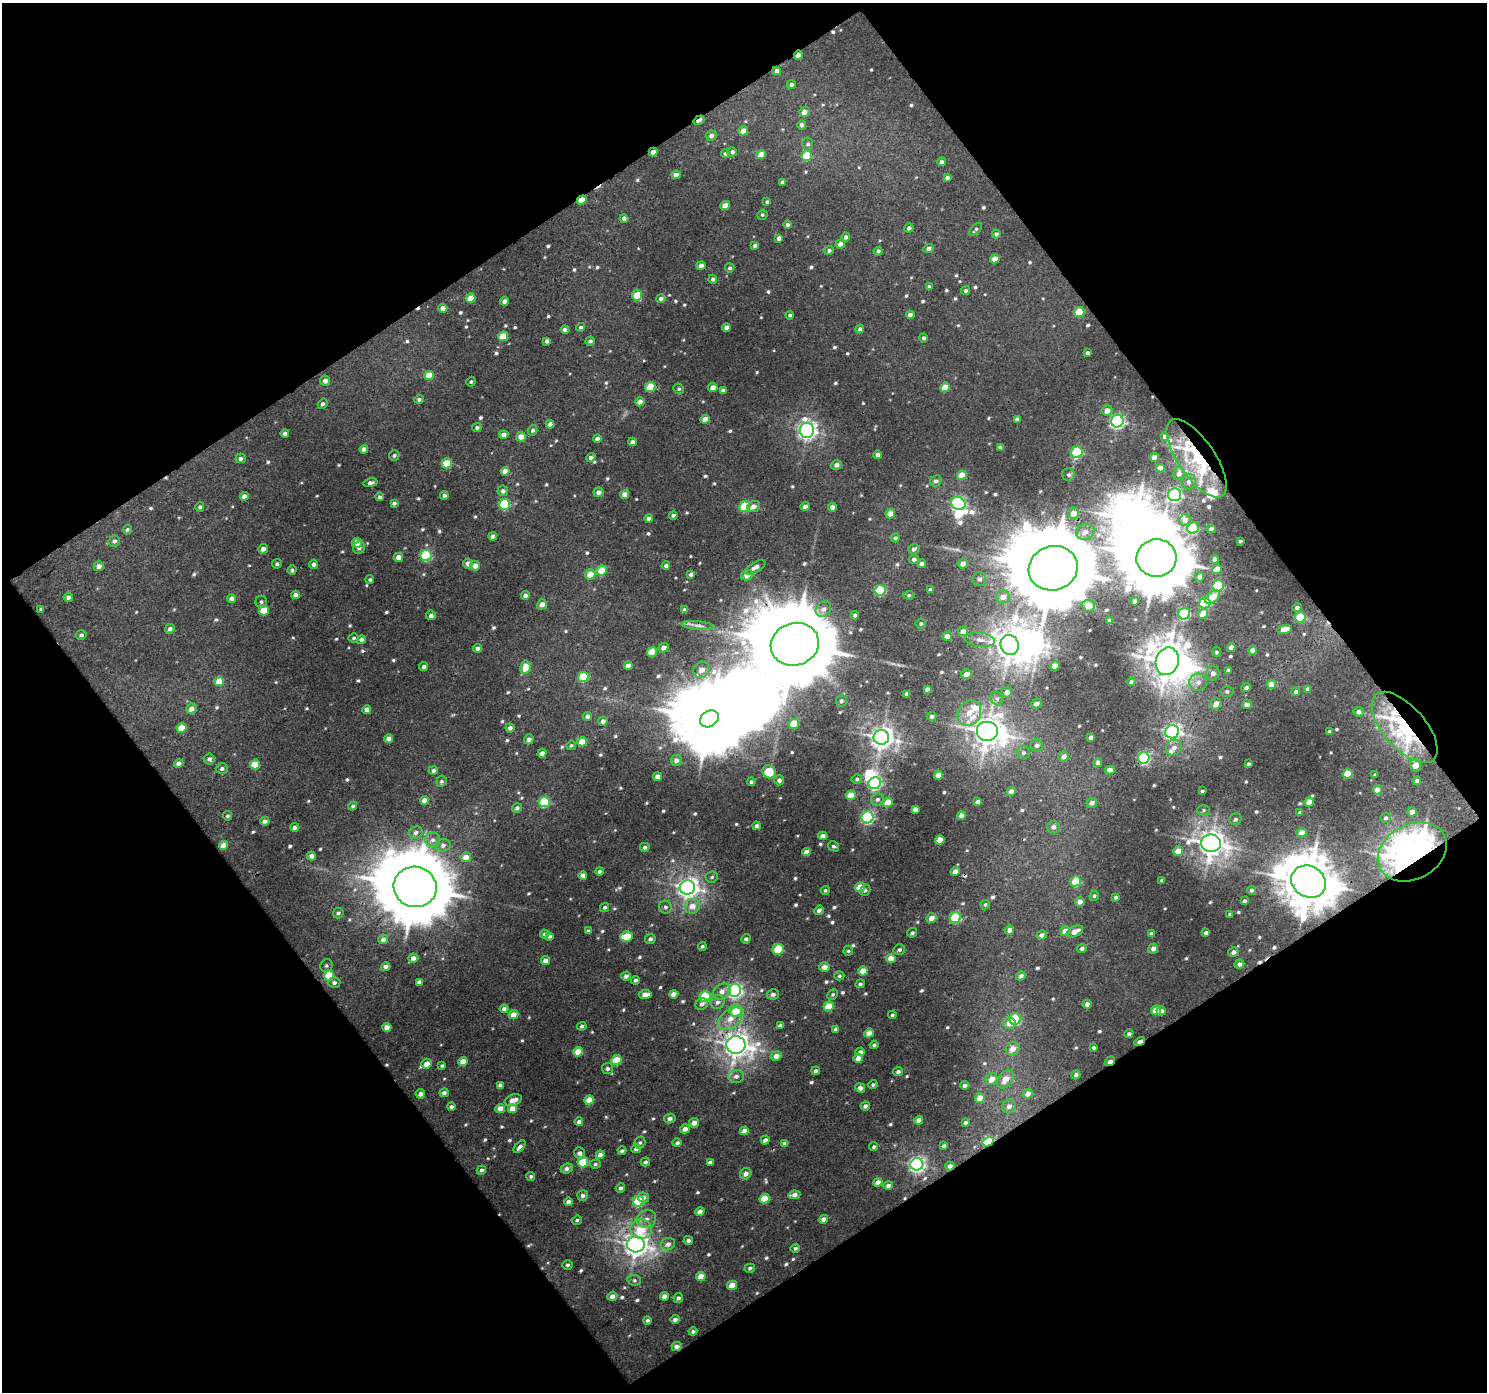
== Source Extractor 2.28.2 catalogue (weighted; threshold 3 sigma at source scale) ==
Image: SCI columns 1-1485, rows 43-1432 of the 1485 x 1470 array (HDU 1 of 3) = the unmasked area's bounding box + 8 px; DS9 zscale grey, full resolution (1 PNG px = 1 image px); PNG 1489 x 1394 px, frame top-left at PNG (2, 3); each listed source drawn as its Kron ellipse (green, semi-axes under 4 px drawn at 4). Shown black and unused: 50% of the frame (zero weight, under 3 of 4 exposures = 1% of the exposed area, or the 3 px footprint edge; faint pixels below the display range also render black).
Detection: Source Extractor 2.28.2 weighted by HDU 2 'WHT'. Background 0.00963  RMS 0.0036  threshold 0.016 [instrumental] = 3 sigma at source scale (4.5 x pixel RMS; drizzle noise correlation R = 1.50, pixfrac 1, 0.0396/0.0396 arcsec/px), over >= 5 px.
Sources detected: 723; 1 too faint to see at this stretch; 6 inside a brighter object's white glare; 9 cosmic-ray / hot-pixel residue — neither listed nor drawn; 8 inside a brighter listed object's ellipse — not listed separately; of the other 699, all 500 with FLUX_AUTO >= 0.643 (the completeness limit of this list) listed and drawn (199 fainter detections not listed), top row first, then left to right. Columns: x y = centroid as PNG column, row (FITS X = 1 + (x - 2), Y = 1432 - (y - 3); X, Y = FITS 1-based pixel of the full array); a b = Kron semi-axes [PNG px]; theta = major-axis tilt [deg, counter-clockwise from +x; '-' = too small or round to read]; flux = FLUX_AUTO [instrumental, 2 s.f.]
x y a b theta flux
798 55 4 3 - 1.9
777 71 4 4 - 1.8
791 85 4 4 - 1.1
804 112 5 5 - 2.5
699 120 6 3 32 3.1
802 125 4 4 - 1.4
743 131 5 4 - 3.6
711 136 5 5 - 1.4
808 144 6 5 - 0.9
653 152 4 3 - 1.9
732 152 5 4 - 1.1
725 153 4 4 - 0.8
761 154 5 4 - 3.8
807 156 5 5 - 11
941 162 4 4 - 1.5
676 175 4 4 - 2.3
947 178 4 4 - 1.4
783 182 4 3 - 1.1
582 200 5 4 - 4.7
767 202 4 3 - 0.66
725 206 5 4 - 3
762 215 5 5 - 0.65
624 218 4 4 - 1.3
787 224 4 4 - 0.88
909 228 5 4 - 1.1
976 229 8 4 45 0.71
996 234 4 4 - 1
846 237 4 4 - 1.2
779 238 4 4 - 1.5
840 244 5 4 - 2.2
755 245 4 3 - 1.1
929 248 5 4 - 1.3
829 250 5 4 - 0.84
878 251 4 4 - 0.88
995 259 5 4 - 3.4
701 266 4 4 - 1.9
730 268 4 4 - 0.76
713 279 4 4 - 0.95
929 287 4 3 - 0.97
966 291 5 4 - 0.91
637 295 5 5 - 7
470 298 5 4 - 5.4
661 298 5 4 - 1.1
504 301 4 4 - 1.7
443 308 4 4 - 3.1
1079 312 5 5 - 10
790 315 4 4 - 0.76
910 315 4 4 - 2.4
581 327 5 4 - 0.82
726 327 4 4 - 2.1
860 329 4 4 - 1
565 330 4 4 - 1.3
503 336 5 5 - 8.4
923 338 4 4 - 0.81
547 341 4 4 - 1.3
590 341 5 4 - 1.1
1087 353 4 4 - 1.1
429 375 5 4 - 6.8
325 381 5 5 - 2.2
471 382 5 4 - 0.66
650 387 5 5 - 9.1
713 387 5 4 - 2
945 387 5 4 - 6.2
679 389 5 5 - 0.67
723 390 4 4 - 1.2
419 399 4 4 - 0.84
640 402 5 4 - 2.3
323 404 5 4 - 1
1107 411 5 5 - 2.8
705 419 4 4 - 2.8
1017 419 4 4 - 1.7
1117 421 6 6 - 89
550 424 4 4 - 1.6
477 427 5 4 - 0.78
533 430 5 5 - 0.91
807 430 7 7 - 170
285 433 4 4 - 1.1
504 435 5 4 - 2.3
1165 436 4 4 - 1
521 437 5 4 - 3.4
597 439 4 3 - 1.4
632 442 4 4 - 1.7
1000 447 4 4 - 1.4
364 449 4 4 - 1.5
1077 452 6 5 - 33
394 455 5 5 - 0.75
878 455 4 4 - 1.8
1154 457 4 4 - 3.1
241 458 5 4 - 1.2
591 458 5 4 - 1.3
1197 458 46 18 -55 35
447 463 5 5 - 9
837 465 5 5 - 1.7
1160 468 4 4 - 2.9
505 471 4 4 - 2.9
1179 473 6 6 - 1.8
962 475 5 4 - 6.4
1069 475 6 6 - 0.88
936 481 6 5 - 1.4
1189 482 7 7 - 1.6
370 483 7 4 12 1.3
503 491 5 5 - 1.3
599 492 5 5 - 1.9
625 494 5 4 - 3.1
444 495 4 4 - 0.88
1175 495 6 6 - 88
244 496 4 4 - 1.7
380 497 4 4 - 0.83
394 503 4 3 - 0.96
958 503 7 6 - 81
505 504 5 5 - 23
753 506 6 5 - 2.2
805 506 5 4 - 1.4
200 507 5 4 - 0.88
745 507 5 5 - 16
832 507 4 4 - 2.3
890 513 5 4 - 3
1073 513 5 5 - 3.2
673 515 4 3 - 0.91
648 518 4 4 - 1.5
1185 520 6 5 - 1.8
1193 528 6 5 - 25
1211 529 4 4 - 1.7
127 530 5 4 - 0.65
1085 532 9 8 - 2.5
493 536 4 4 - 2
895 538 5 4 - 0.76
114 541 6 5 - 1.2
1240 541 4 3 - 0.7
357 543 5 4 - 7.1
359 548 6 6 - 1.3
263 549 5 4 - 1.9
914 549 5 5 - 1.1
426 555 5 5 - 31
398 557 4 4 - 2.8
1156 558 20 18 6 3300
914 559 5 4 - 1.2
1215 559 4 4 - 1.7
468 563 5 5 - 1.5
277 564 5 4 - 0.87
314 564 4 4 - 1.3
922 564 4 4 - 1.6
963 564 5 5 - 2.5
99 566 5 5 - 2.1
475 566 5 4 - 2.8
666 566 4 4 - 1
755 567 11 5 30 2
1053 568 25 22 18 6800
1217 569 5 4 - 4.7
292 570 4 4 - 0.97
602 570 5 5 - 7.6
590 574 5 5 - 6.5
691 574 4 4 - 1.3
747 575 6 5 - 2.7
1200 577 5 4 - 1.5
979 579 7 6 - 1.3
370 580 4 4 - 0.68
1218 586 6 5 - 30
880 590 5 5 - 20
931 590 4 4 - 1.2
296 595 4 4 - 2.2
525 595 4 4 - 1.4
909 595 5 4 - 0.68
68 597 4 4 - 1.4
1003 597 7 6 - 2.7
1212 597 8 5 38 4.6
232 599 4 4 - 1.6
1135 601 4 4 - 1.1
261 602 6 6 - 0.87
1205 603 6 5 - 22
542 604 5 4 - 2.3
1088 606 6 6 - 3.3
1297 608 4 4 - 1.3
41 609 4 4 - 0.64
823 609 8 7 - 1.8
264 610 5 5 - 7.5
685 610 4 4 - 1.7
1184 614 6 5 - 46
1203 614 5 4 - 4.4
431 615 5 4 - 1.4
855 615 4 4 - 1
1300 617 6 5 - 14
1110 620 3 3 - 0.8
921 624 5 5 - 0.77
698 625 17 4 -5 1.8
170 629 5 4 - 1.2
1285 629 7 4 12 5
963 631 5 5 - 2.6
81 635 5 4 - 0.9
947 636 5 4 - 1.9
354 638 5 4 - 0.69
361 640 4 4 - 1.5
980 640 15 7 -8 2.6
795 644 24 21 17 7000
1010 645 10 9 - 480
1231 647 4 4 - 2
478 648 4 4 - 1.4
663 648 5 4 - 1.9
1252 650 4 4 - 2.1
652 652 5 5 - 9.3
1216 652 5 4 - 0.7
1167 661 14 11 70 610
424 666 4 4 - 0.84
628 666 4 4 - 2.7
1055 666 5 4 - 3.8
525 667 7 5 81 5.9
701 670 8 7 - 3.1
1228 670 4 4 - 1.1
1213 673 7 6 - 1.8
966 674 5 4 - 2.1
583 677 5 5 - 14
219 681 5 4 - 7.4
1131 682 4 3 - 0.69
1198 682 9 8 - 2.7
1271 684 5 4 - 4.6
1246 687 5 4 - 1.1
927 689 4 4 - 1.3
1308 689 4 4 - 1.7
1227 691 6 5 - 0.9
1007 692 5 5 - 2.3
1296 692 4 4 - 0.88
907 694 4 4 - 1.4
997 698 7 5 -68 1
841 701 6 5 - 0.88
1036 704 5 4 - 1.8
1216 704 6 5 - 3.1
1247 704 5 4 - 1.7
191 709 5 5 - 2.4
367 709 4 4 - 2
1359 712 5 4 - 1.4
969 713 13 11 55 5.6
587 716 5 4 - 1.4
931 716 5 4 - 1.3
709 719 10 7 35 2800
603 721 4 4 - 1.6
794 724 5 4 - 8.5
1404 727 43 21 -49 52
182 728 5 4 - 7.2
510 728 4 4 - 1.4
987 731 11 10 - 510
1172 732 7 6 - 130
1329 732 4 4 - 1.2
881 737 8 7 - 300
1091 737 4 4 - 1.5
389 739 4 4 - 2.7
529 739 5 4 - 1.5
582 742 5 4 - 5.2
571 745 5 4 - 0.68
1037 745 6 6 - 1.2
1174 748 8 7 - 2.1
542 753 4 4 - 2
1023 753 6 6 - 0.92
1064 756 5 5 - 1.8
1144 758 6 5 - 55
209 759 5 5 - 1.5
676 760 5 5 - 2
1098 762 4 4 - 1.6
179 764 5 4 - 1.9
255 764 5 5 - 7
1248 764 3 3 - 0.75
1416 765 6 5 - 4
222 769 6 5 - 1.1
1110 770 5 4 - 2.6
433 771 5 4 - 1.3
769 772 7 6 - 10
1348 774 5 4 - 9.7
938 775 4 4 - 2.8
1375 775 3 3 - 0.67
657 777 4 4 - 2.8
857 779 5 5 - 0.71
779 780 5 5 - 1.5
441 781 6 5 - 0.75
1417 781 4 4 - 1.9
751 782 4 4 - 0.68
875 783 6 5 - 58
1377 790 4 4 - 2.9
1011 791 4 4 - 2.4
1202 791 3 3 - 0.71
851 795 5 5 - 6
877 799 6 6 - 1.1
425 800 4 4 - 3.2
544 802 5 5 - 20
888 802 5 4 - 5.2
978 802 4 4 - 1.4
1309 802 5 4 - 4.4
1092 803 5 5 - 1.6
353 806 4 4 - 0.73
517 808 5 5 - 1.2
915 809 4 4 - 2.4
1204 810 6 5 - 0.69
1412 812 5 4 - 2.3
1300 813 4 3 - 0.83
227 816 5 4 - 0.7
961 816 4 4 - 2.4
868 817 6 6 - 57
1386 818 5 5 - 0.77
1235 819 6 5 - 0.88
265 821 4 4 - 1.2
757 826 4 4 - 1.4
294 827 4 4 - 1.3
1053 827 6 6 - 1.5
416 833 7 6 - 1.4
1302 833 5 4 - 3.5
823 836 5 4 - 1.7
433 840 7 7 - 1.6
940 840 4 4 - 4.9
1211 843 10 8 -9 390
224 845 4 4 - 3.7
443 845 8 6 15 1.5
834 846 6 4 -31 0.81
645 847 5 4 - 0.96
1178 851 5 4 - 4.4
806 852 4 4 - 2.7
1412 852 36 27 29 180
311 856 4 4 - 1.9
466 857 5 5 - 3.9
599 871 4 4 - 0.99
955 871 4 4 - 2.8
583 875 4 4 - 2.2
712 877 6 5 - 0.73
1162 880 4 3 - 0.87
1076 881 5 5 - 12
1309 882 18 15 -31 1500
415 887 21 20 - 3700
687 887 7 7 - 240
860 887 5 4 - 6.6
825 890 4 4 - 0.67
865 890 6 5 - 0.66
1251 890 4 4 - 0.82
1094 896 5 4 - 0.7
1116 897 4 3 - 0.87
1245 901 4 3 - 0.87
1080 902 5 4 - 2
985 905 5 4 - 0.67
692 906 8 7 - 3.7
605 907 5 4 - 0.75
665 907 6 6 - 0.98
819 910 5 4 - 1.4
338 913 5 5 - 0.99
1230 914 4 3 - 0.8
932 918 5 5 - 3.1
955 918 6 5 - 24
1010 930 4 4 - 2
588 931 4 4 - 1.1
1065 931 5 4 - 3.6
1075 931 9 5 27 3.5
912 933 5 4 - 0.87
1206 933 4 3 - 1.1
544 934 4 4 - 0.99
1152 934 4 4 - 1.3
1041 935 5 4 - 1.4
550 936 4 4 - 1.2
627 937 6 5 - 9.5
383 939 5 4 - 1.8
650 939 5 5 - 1.1
746 939 5 4 - 0.94
702 946 4 4 - 0.74
1082 948 5 4 - 1.1
778 949 6 5 - 10
1153 949 5 5 - 2
899 950 6 5 - 1
848 951 5 4 - 0.66
1233 952 5 5 - 1.8
413 958 5 4 - 2.4
891 958 5 4 - 3.4
545 961 4 4 - 2.3
1239 964 5 4 - 1.4
326 966 6 6 - 0.77
386 967 5 4 - 1.4
825 967 5 5 - 2.5
863 971 5 4 - 4.2
329 975 5 5 - 11
626 976 4 4 - 1.4
839 976 5 4 - 0.71
1021 976 5 4 - 1.5
635 980 4 4 - 0.92
419 982 4 4 - 1.6
334 983 6 5 - 1.2
860 984 5 3 - 0.75
735 990 6 6 - 100
722 991 9 7 33 2.5
674 994 4 4 - 2.9
773 994 6 5 - 1.3
833 994 6 4 46 0.72
645 995 6 4 4 4.1
705 997 5 5 - 20
718 1002 7 6 - 1.5
702 1004 6 5 - 1
1087 1004 4 4 - 2
829 1006 5 4 - 8.2
504 1009 4 4 - 1.5
1156 1010 5 4 - 7
736 1011 6 6 - 8.5
1161 1011 4 4 - 1.4
513 1015 5 4 - 3.8
892 1015 4 4 - 0.64
730 1019 14 9 40 4.8
1015 1019 5 5 - 19
1009 1023 6 6 - 3
781 1025 3 3 - 0.66
582 1026 5 4 - 0.72
387 1027 4 4 - 3.4
836 1029 4 3 - 1.2
869 1033 5 4 - 3.3
1129 1034 4 4 - 1
1140 1041 5 3 - 2.8
736 1045 9 8 - 400
874 1045 4 4 - 0.75
1093 1048 4 4 - 0.86
1013 1049 7 6 - 3.1
578 1052 5 4 - 6.5
860 1052 5 4 - 1.1
776 1056 5 5 - 2.5
858 1058 5 4 - 2.4
616 1060 5 4 - 9.9
463 1061 4 4 - 3.9
1110 1061 5 3 - 2.9
427 1064 5 5 - 3.7
442 1066 4 3 - 0.69
607 1069 5 5 - 1
816 1071 4 4 - 1.1
898 1072 5 4 - 1
1076 1075 4 4 - 0.92
736 1076 8 6 4 1.6
992 1079 6 5 - 3.2
1005 1079 10 6 53 4.2
500 1085 4 4 - 1.6
873 1085 4 4 - 0.67
965 1085 4 4 - 1.4
860 1088 5 4 - 1.6
444 1093 5 4 - 1.2
420 1094 5 4 - 1.9
1028 1094 5 5 - 2.7
980 1098 5 4 - 5.2
513 1100 9 5 21 3.6
589 1100 5 4 - 5.6
865 1106 4 4 - 1.2
1009 1106 7 6 - 1.7
451 1107 4 4 - 0.92
500 1108 5 4 - 2.9
512 1109 5 4 - 4
670 1118 6 5 - 1.5
919 1120 4 4 - 3.3
579 1122 4 4 - 1.4
965 1122 4 4 - 0.86
694 1123 5 4 - 2.6
685 1129 5 4 - 2.3
744 1131 4 4 - 2.6
765 1140 4 4 - 1.3
988 1142 5 4 - 28
640 1143 6 5 - 0.77
677 1143 4 4 - 0.93
785 1144 4 4 - 1.6
944 1146 4 3 - 0.78
520 1147 7 4 46 1.3
874 1147 4 3 - 0.7
636 1149 4 4 - 1.5
622 1151 4 3 - 0.83
580 1153 6 5 - 1.8
600 1155 4 4 - 2.2
583 1162 5 5 - 13
645 1162 5 4 - 0.83
710 1162 4 4 - 1.1
595 1164 5 4 - 0.68
917 1164 6 6 - 120
950 1166 4 4 - 1.5
567 1168 6 5 - 1.4
481 1170 5 4 - 0.88
746 1174 6 5 - 1.9
531 1176 4 4 - 0.81
878 1182 5 4 - 3.1
888 1186 5 4 - 1.2
620 1188 5 4 - 0.93
794 1195 6 4 8 2.2
583 1196 5 5 - 1.4
643 1198 5 5 - 1.6
765 1199 5 4 - 9.3
638 1201 6 5 - 17
568 1202 4 4 - 1.6
700 1212 4 4 - 2.7
646 1219 10 9 - 2.3
823 1219 5 4 - 2.2
577 1220 5 4 - 0.67
641 1229 11 9 -10 9.8
688 1241 4 4 - 1.3
636 1244 9 8 - 320
668 1244 7 6 - 2.1
795 1248 5 4 - 0.88
567 1265 5 4 - 0.86
750 1268 5 4 - 0.8
701 1276 5 4 - 5.4
634 1280 7 5 -13 0.84
732 1285 5 4 - 6
612 1296 5 4 - 2
664 1296 4 4 - 2.3
678 1298 5 4 - 1.1
675 1319 4 4 - 1.3
647 1320 4 4 - 0.94
693 1331 4 4 - 1
677 1346 5 4 - 1.7
Overlapping masked pixels (flux is a lower limit): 18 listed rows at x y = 798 55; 777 71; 699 120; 653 152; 582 200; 1197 458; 1053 568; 795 644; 1404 727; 1144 758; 1412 852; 1309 882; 415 887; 1140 1041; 736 1045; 1110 1061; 988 1142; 950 1166